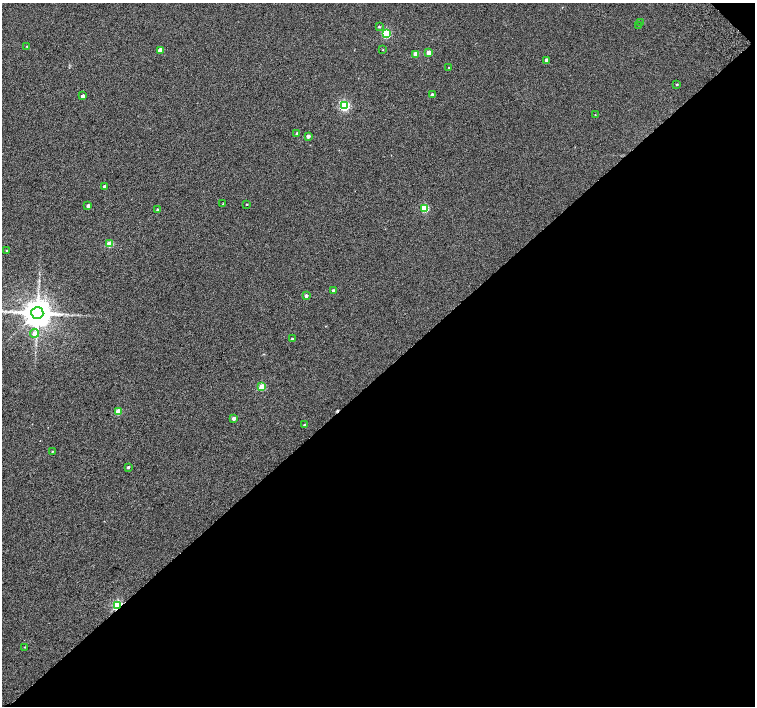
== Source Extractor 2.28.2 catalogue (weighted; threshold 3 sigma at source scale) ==
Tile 12 of 4 x 4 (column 4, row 3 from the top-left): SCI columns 4568-6073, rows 1672-3079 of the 6118 x 6093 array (HDU 1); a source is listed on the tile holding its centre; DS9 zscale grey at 2 x 2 block average (1 PNG px = mean of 2 x 2 image px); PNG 757 x 708 px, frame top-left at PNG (2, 3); each listed source drawn as its Kron ellipse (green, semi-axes under 4 px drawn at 4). Shown black and unused: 47% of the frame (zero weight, under 2 of 3 exposures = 3% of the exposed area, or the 3 px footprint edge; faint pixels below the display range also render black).
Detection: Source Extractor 2.28.2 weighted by HDU 2 'WHT'; one run over the whole footprint, this tile lists its part. Background 0.0524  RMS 0.052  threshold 0.234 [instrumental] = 3 sigma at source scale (4.5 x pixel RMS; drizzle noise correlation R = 1.50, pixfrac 1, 0.0396/0.0396 arcsec/px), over >= 5 px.
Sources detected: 40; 1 cosmic-ray / hot-pixel residue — neither listed nor drawn; the other 39 listed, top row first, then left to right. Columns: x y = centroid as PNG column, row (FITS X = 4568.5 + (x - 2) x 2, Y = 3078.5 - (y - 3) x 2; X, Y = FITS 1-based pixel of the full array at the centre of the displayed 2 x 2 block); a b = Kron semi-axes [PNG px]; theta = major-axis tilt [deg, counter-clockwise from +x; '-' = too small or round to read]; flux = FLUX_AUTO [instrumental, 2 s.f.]
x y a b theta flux
641 22 3 2 - 7.7
638 25 2 2 - 4
379 27 3 2 - 12
386 34 3 3 - 690
27 46 3 2 - 5.2
160 50 3 3 - 130
383 50 2 2 - 5.7
429 52 3 3 - 98
415 54 3 3 - 160
546 60 2 2 - 52
449 67 2 2 - 4.2
677 84 2 2 - 11
432 95 2 2 - 31
83 96 2 2 - 52
344 105 3 3 - 1100
595 115 2 2 - 5.5
297 133 2 2 - 17
308 136 2 2 - 49
104 186 3 2 - 27
223 204 3 2 - 5
247 204 2 2 - 8.1
88 206 3 2 - 31
424 208 3 3 - 410
158 210 3 2 - 30
110 244 3 3 - 230
7 250 3 2 - 10
333 290 2 2 - 27
306 296 2 2 - 40
37 313 6 6 - 22000
34 333 4 4 - 70
292 339 3 2 - 17
262 387 3 3 - 320
118 411 3 3 - 200
234 418 3 3 - 37
304 425 3 2 - 12
52 452 3 2 - 7.8
128 467 3 2 - 18
118 605 3 2 - 1100
25 647 3 2 - 5.2
Overlapping masked pixels (flux is a lower limit): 1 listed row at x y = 118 605